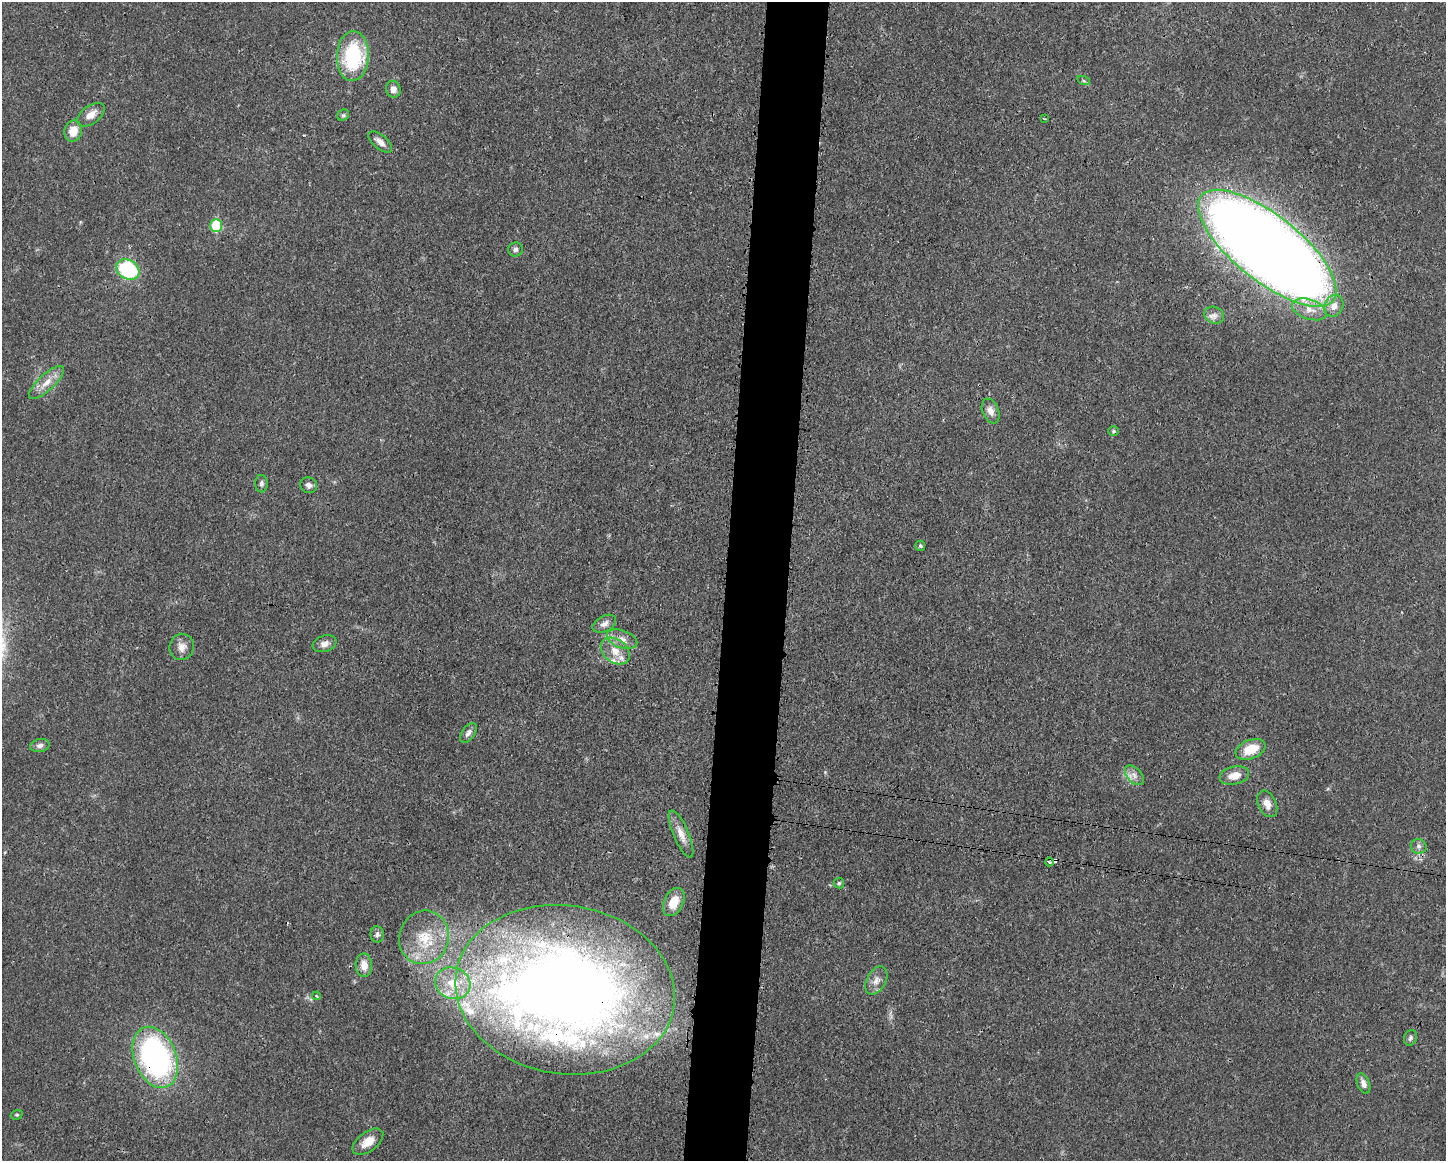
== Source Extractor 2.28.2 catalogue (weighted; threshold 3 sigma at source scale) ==
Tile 8 of 3 x 4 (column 2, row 3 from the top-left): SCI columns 1562-3005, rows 1166-2324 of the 4680 x 4647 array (HDU 1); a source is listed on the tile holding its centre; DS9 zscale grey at full resolution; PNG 1448 x 1163 px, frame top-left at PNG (2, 2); each listed source drawn as its Kron ellipse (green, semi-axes under 4 px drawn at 4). Shown black and unused: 4% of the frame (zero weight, under 3 of 4 exposures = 1% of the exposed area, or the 3 px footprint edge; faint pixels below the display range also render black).
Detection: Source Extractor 2.28.2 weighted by HDU 2 'WHT'; one run over the whole footprint, this tile lists its part. Background 0.021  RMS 0.0023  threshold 0.0103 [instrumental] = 3 sigma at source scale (4.5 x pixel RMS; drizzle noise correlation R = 1.50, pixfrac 1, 0.05/0.05 arcsec/px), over >= 5 px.
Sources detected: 57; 2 cosmic-ray / hot-pixel residue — neither listed nor drawn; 6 inside a brighter listed object's ellipse — not listed separately; the other 49 listed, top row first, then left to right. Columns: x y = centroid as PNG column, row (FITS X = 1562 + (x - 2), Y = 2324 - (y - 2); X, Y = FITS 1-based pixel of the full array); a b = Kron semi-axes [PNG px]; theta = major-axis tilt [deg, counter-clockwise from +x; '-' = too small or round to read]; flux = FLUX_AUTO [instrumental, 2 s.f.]
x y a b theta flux
353 56 25 16 87 17
1084 81 6 4 -19 0.37
393 89 8 7 - 1.3
91 115 15 9 36 2.2
343 115 6 5 - 0.44
1045 119 3 3 - 0.22
73 131 11 8 71 3.2
380 142 14 7 -40 1.5
216 226 6 5 - 11
1267 248 84 33 -38 500
515 249 7 7 - 0.64
128 269 12 9 -31 19
1334 306 11 9 65 2
1309 309 18 10 -19 3.1
1214 315 10 8 -26 1.2
46 383 23 8 43 2.7
991 411 13 8 -68 1.6
1114 431 5 5 - 0.33
261 484 8 6 89 0.73
309 485 8 7 - 1.1
920 546 5 5 - 0.47
604 624 12 8 27 1.2
622 639 16 8 -19 2
325 644 12 8 19 1.3
182 647 13 12 - 1.9
615 651 16 11 -38 3.1
468 733 11 6 54 0.93
40 745 10 6 13 0.89
1251 749 15 9 21 5.4
1134 775 12 7 -47 1.3
1234 776 15 9 14 2.6
1267 804 14 9 -65 2
681 834 25 7 -67 2.5
1419 846 8 7 - 0.76
1049 862 4 3 - 0.37
839 883 5 5 - 0.42
674 902 15 9 64 3.9
377 934 8 7 - 0.64
424 937 27 24 70 10
364 965 12 8 -88 2.4
876 980 15 9 61 1.8
453 983 18 15 -21 6.2
565 990 110 84 -9 270
317 996 4 2 - 0.2
1410 1038 8 6 66 0.56
155 1057 32 21 -69 57
1363 1084 10 6 -69 1.2
17 1115 6 4 18 0.32
368 1142 18 9 37 3.1
Overlapping masked pixels (flux is a lower limit): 3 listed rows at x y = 1267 248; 565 990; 155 1057